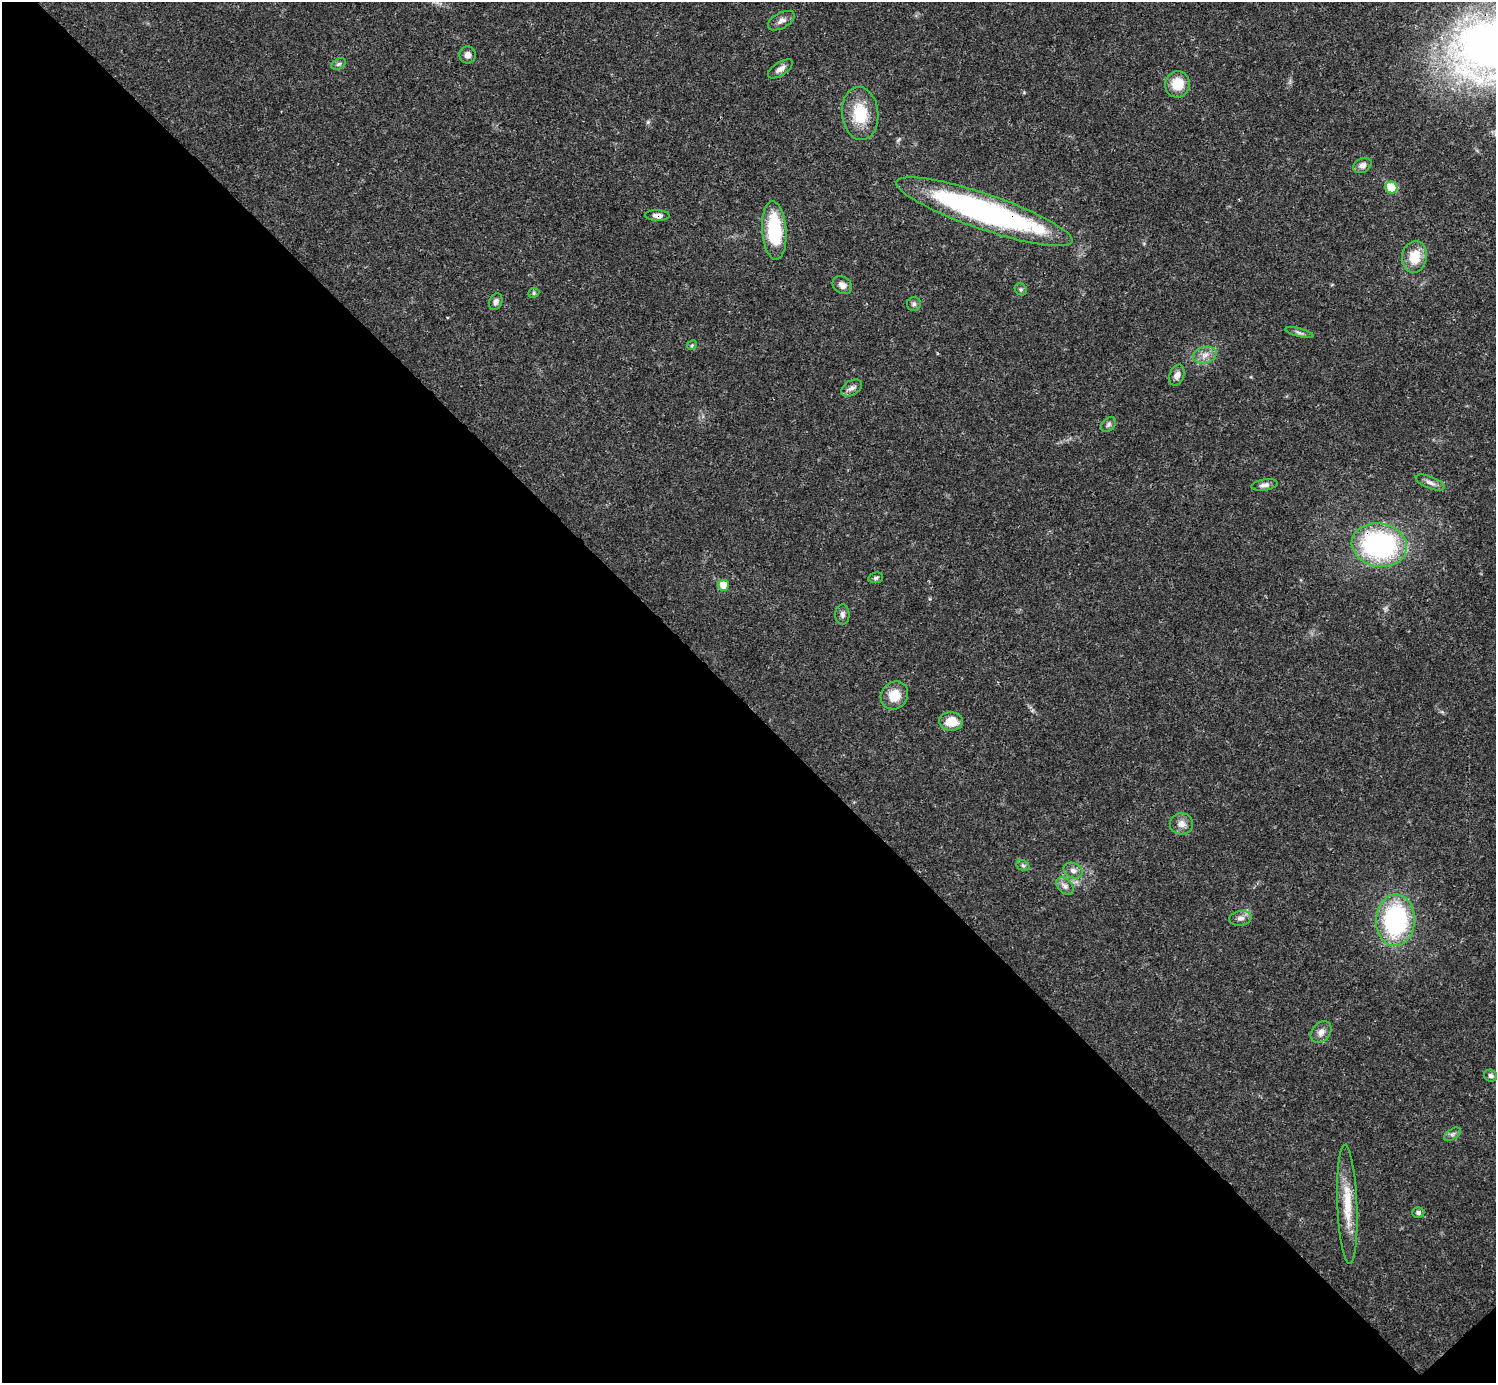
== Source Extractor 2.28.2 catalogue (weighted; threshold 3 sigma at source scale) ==
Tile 14 of 4 x 4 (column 2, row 4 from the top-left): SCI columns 1496-2989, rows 158-1538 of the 5981 x 5981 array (HDU 1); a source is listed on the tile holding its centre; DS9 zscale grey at full resolution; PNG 1498 x 1385 px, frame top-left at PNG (2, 2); each listed source drawn as its Kron ellipse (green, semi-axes under 4 px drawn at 4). Shown black and unused: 49% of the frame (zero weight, under 3 of 4 exposures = <1% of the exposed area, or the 3 px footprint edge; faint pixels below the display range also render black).
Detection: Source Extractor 2.28.2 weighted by HDU 2 'WHT'; one run over the whole footprint, this tile lists its part. Background 0.0208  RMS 0.0022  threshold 0.01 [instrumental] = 3 sigma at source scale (4.5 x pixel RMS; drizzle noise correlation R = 1.50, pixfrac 1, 0.05/0.05 arcsec/px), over >= 5 px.
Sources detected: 43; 1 inside a brighter listed object's ellipse — not listed separately; the other 42 listed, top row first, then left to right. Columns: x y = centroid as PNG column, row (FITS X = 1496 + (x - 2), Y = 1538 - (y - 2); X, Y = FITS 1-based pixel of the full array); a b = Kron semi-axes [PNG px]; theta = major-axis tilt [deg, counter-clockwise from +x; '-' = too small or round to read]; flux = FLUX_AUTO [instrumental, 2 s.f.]
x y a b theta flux
781 21 14 7 29 1.2
467 55 8 8 - 1.3
339 64 8 5 27 0.48
780 69 14 6 33 1.2
1177 84 13 12 - 4.8
860 113 27 18 -84 7.8
1362 165 10 7 28 1.2
1391 187 6 5 - 8.3
984 212 93 18 -19 68
657 216 12 5 -2 1.1
774 231 29 12 -86 14
1414 257 16 12 80 5.1
842 285 10 8 -33 1.4
1021 289 6 5 - 0.43
534 293 6 4 22 0.33
496 302 9 6 68 0.82
914 304 7 6 - 0.57
1299 333 14 3 -14 0.55
692 345 5 4 - 0.29
1205 355 12 8 15 1.6
1177 375 11 7 70 1.2
852 388 11 7 31 0.99
1108 425 8 6 47 0.59
1430 483 15 6 -22 1.1
1264 485 13 5 8 0.97
1379 545 28 21 -10 41
876 578 7 5 11 0.52
723 585 5 5 - 3.5
842 614 10 7 -89 0.77
894 695 15 13 50 3.9
951 721 12 9 -3 4
1181 824 11 10 - 1.6
1023 865 7 5 -29 0.43
1073 870 10 7 -24 1
1065 886 10 7 -45 0.98
1241 918 11 7 10 1.1
1395 920 26 19 87 31
1321 1032 12 9 50 1.4
1491 1076 6 6 - 0.65
1452 1134 9 5 33 0.63
1347 1204 59 10 -88 7.1
1418 1212 6 5 - 0.58
Overlapping masked pixels (flux is a lower limit): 3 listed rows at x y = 984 212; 657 216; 1379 545